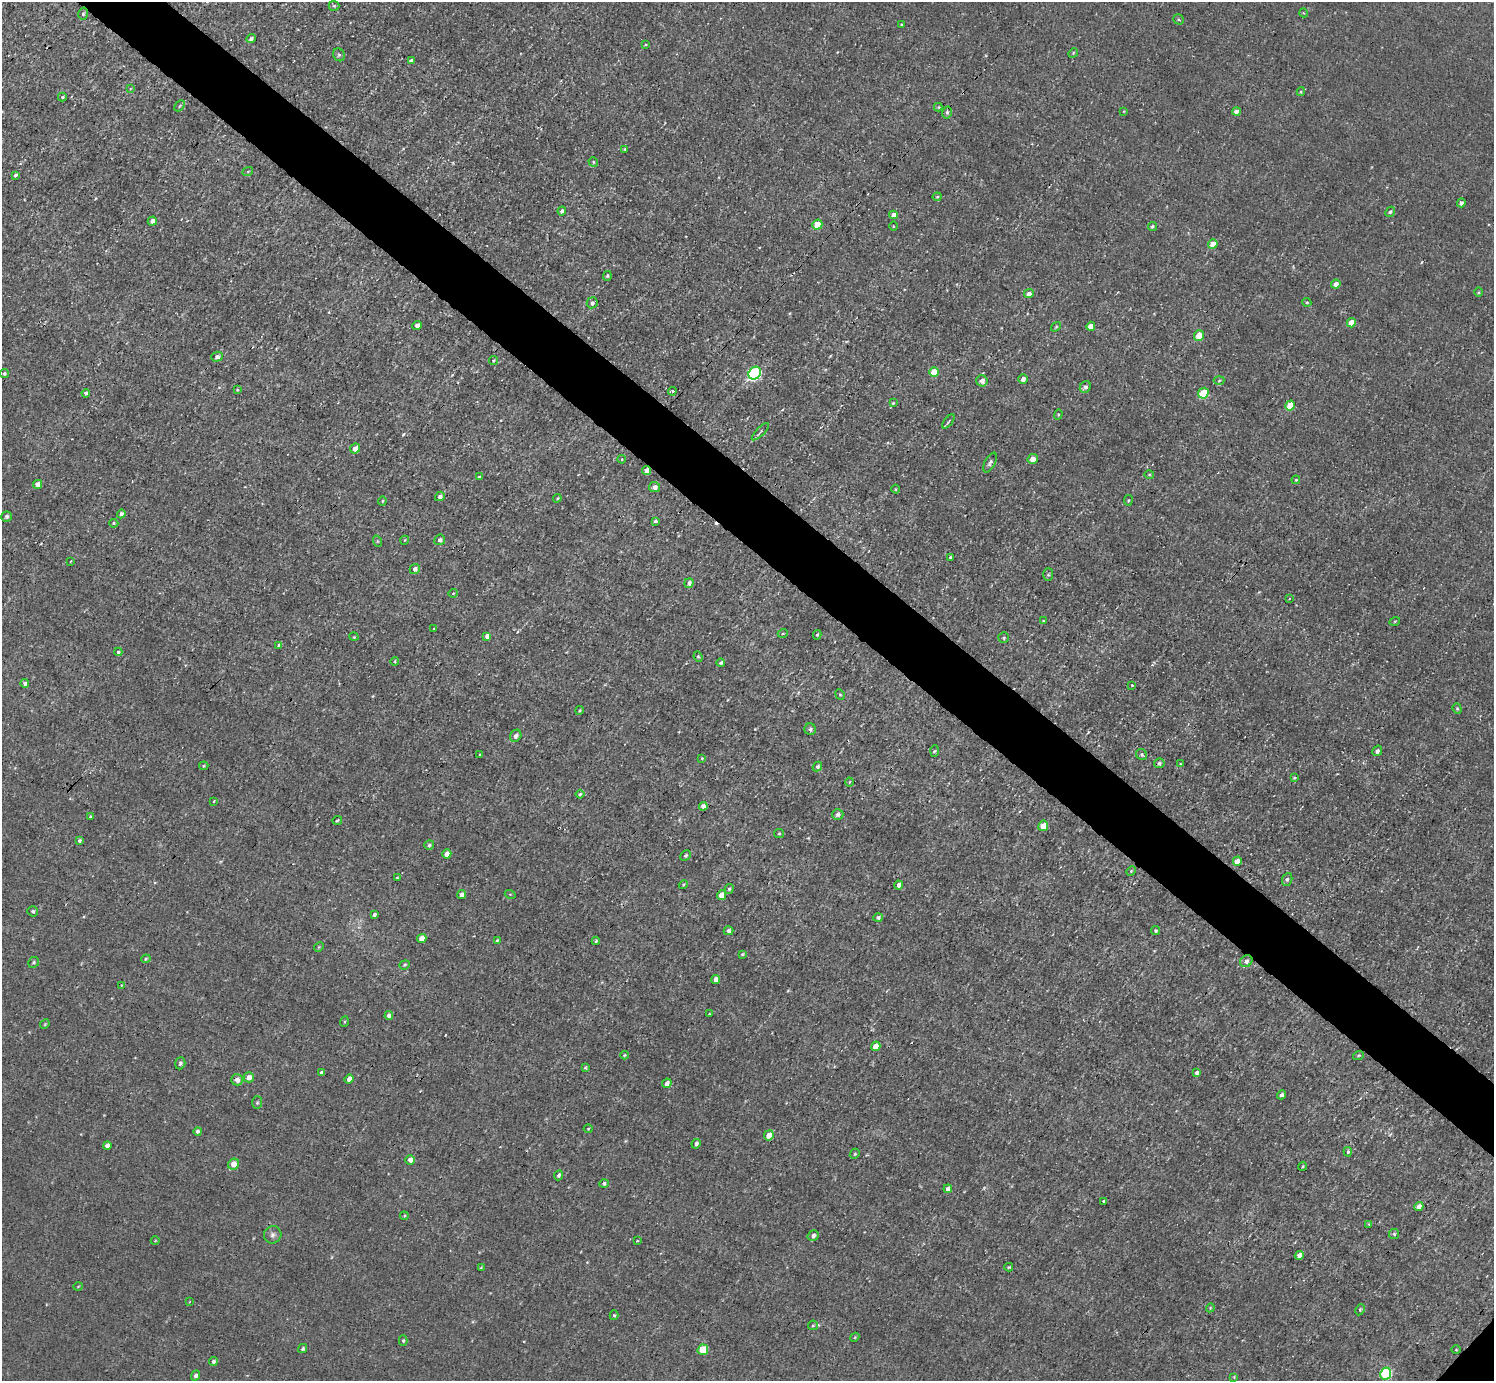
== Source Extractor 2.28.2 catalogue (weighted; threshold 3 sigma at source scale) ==
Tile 11 of 4 x 4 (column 3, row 3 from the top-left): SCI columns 2984-4475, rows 1535-2913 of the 5968 x 5970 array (HDU 1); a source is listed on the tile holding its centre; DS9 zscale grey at full resolution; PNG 1496 x 1383 px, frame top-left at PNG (2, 2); each listed source drawn as its Kron ellipse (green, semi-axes under 4 px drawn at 4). Shown black and unused: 5% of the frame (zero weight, under 3 of 4 exposures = <1% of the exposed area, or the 3 px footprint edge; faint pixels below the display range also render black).
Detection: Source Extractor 2.28.2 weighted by HDU 2 'WHT'; one run over the whole footprint, this tile lists its part. Background 0.00451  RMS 0.0066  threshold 0.0299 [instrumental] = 3 sigma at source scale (4.5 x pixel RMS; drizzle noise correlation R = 1.50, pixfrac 1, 0.05/0.05 arcsec/px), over >= 5 px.
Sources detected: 218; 2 cosmic-ray / hot-pixel residue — neither listed nor drawn; the other 216 listed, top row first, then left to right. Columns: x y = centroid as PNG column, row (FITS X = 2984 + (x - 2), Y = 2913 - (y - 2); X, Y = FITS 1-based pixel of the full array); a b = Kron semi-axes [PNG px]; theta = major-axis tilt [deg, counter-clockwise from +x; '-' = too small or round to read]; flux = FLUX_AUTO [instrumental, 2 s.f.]
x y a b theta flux
334 6 5 5 - 1.1
1304 13 4 3 - 0.45
83 14 6 5 - 1.3
1178 19 5 5 - 1.1
901 24 3 3 - 0.7
251 39 5 4 - 1.6
646 44 4 3 - 0.62
1073 53 5 4 - 0.73
339 55 6 5 - 1.4
411 60 4 3 - 1.6
130 89 4 2 - 0.48
1301 91 4 4 - 0.77
62 97 4 3 - 1
180 106 6 4 46 0.91
938 107 4 4 - 0.69
1124 111 3 3 - 0.49
1236 112 4 4 - 4
947 113 6 4 77 1.6
625 149 3 3 - 0.67
593 162 5 4 - 0.95
248 171 5 3 - 0.72
15 175 4 3 - 1.3
937 197 4 4 - 0.76
1461 203 4 4 - 1.8
562 211 4 4 - 1.8
1390 212 5 4 - 1.3
893 215 4 4 - 3.9
152 221 4 4 - 3
817 225 5 5 - 15
893 226 4 3 - 0.63
1152 226 4 4 - 1.3
1213 244 5 4 - 7.5
607 276 5 4 - 0.89
1336 284 5 4 - 3.6
1479 292 5 3 - 0.67
1029 294 5 4 - 2.7
1307 302 4 4 - 0.95
592 303 5 5 - 2.3
1351 323 5 4 - 7.9
417 326 5 4 - 3.7
1091 326 5 4 - 6.6
1056 327 5 3 - 0.66
1199 335 5 5 - 9.4
217 357 6 5 - 2.2
493 361 4 3 - 0.78
934 372 5 5 - 14
755 373 7 6 - 110
4 374 4 4 - 1.1
1023 379 5 4 - 2.8
982 381 6 5 - 3.5
1219 381 5 3 - 0.78
1085 387 6 5 - 2.1
237 390 4 4 - 0.65
672 391 4 2 - 1.1
86 393 4 4 - 2
1203 393 5 5 - 21
893 403 4 3 - 0.76
1290 406 5 5 - 15
1058 414 5 4 - 0.94
948 422 8 3 50 0.98
760 432 11 3 45 1.5
355 449 5 4 - 6.3
622 459 4 3 - 0.6
1033 459 5 5 - 6
990 463 11 5 64 2
647 470 5 4 - 6.9
1149 475 5 3 - 0.79
479 477 3 3 - 0.97
1296 480 4 4 - 0.75
38 484 4 4 - 4.7
654 487 5 5 - 3.6
896 489 4 3 - 0.59
440 496 5 4 - 2.3
557 498 4 4 - 0.86
1128 500 5 3 - 0.69
382 501 4 4 - 0.82
121 514 4 4 - 2.2
7 516 5 5 - 1.6
655 521 4 3 - 1.3
114 523 5 4 - 0.9
405 540 4 3 - 0.52
440 540 5 5 - 2.1
377 541 6 3 -71 0.78
950 557 3 3 - 1.1
70 561 3 2 - 0.52
415 569 5 5 - 2.6
1048 575 6 5 - 1.1
689 583 5 4 - 2.7
453 593 5 4 - 0.74
1289 599 4 3 - 0.72
1043 621 4 3 - 0.62
1395 621 5 3 - 0.69
434 629 3 2 - 0.7
783 633 5 3 - 0.68
817 635 5 4 - 1.2
487 636 4 4 - 3.5
354 637 5 3 - 0.64
1004 638 5 5 - 1.2
279 645 4 3 - 2.2
118 652 4 3 - 1.1
698 657 5 4 - 0.9
395 662 4 3 - 0.82
721 663 4 4 - 1.4
25 683 4 4 - 1.8
1132 685 3 2 - 0.9
840 694 5 4 - 0.93
1457 709 5 4 - 0.93
580 710 4 3 - 0.66
810 729 6 5 - 1.8
516 736 6 5 - 2.9
934 751 6 4 86 0.85
1377 751 5 4 - 2
480 755 3 3 - 0.65
1142 755 6 5 - 1.2
702 758 4 3 - 0.58
1159 763 5 5 - 1.6
1180 764 4 4 - 0.6
204 766 4 3 - 0.81
817 767 5 4 - 1.4
1295 778 3 3 - 0.83
849 782 4 3 - 0.61
580 794 4 4 - 0.88
214 801 4 2 - 0.52
703 806 4 4 - 4
838 814 6 5 - 2.8
90 817 4 2 - 0.75
337 820 5 3 - 0.76
1043 826 5 5 - 8.2
779 833 5 4 - 0.88
79 841 4 3 - 1.6
429 845 5 4 - 1.6
447 854 5 4 - 5.3
685 856 6 4 44 1.1
1237 861 5 4 - 5.8
1131 871 5 4 - 0.8
397 878 3 2 - 0.72
1287 879 6 5 - 1.3
683 885 5 3 - 0.71
899 885 4 4 - 2.8
729 889 5 4 - 1.3
510 894 5 3 - 0.64
462 895 4 4 - 3.9
721 895 5 4 - 8.1
33 911 5 5 - 1.3
374 915 4 3 - 1.7
878 918 5 4 - 1.9
728 931 5 4 - 2.6
1156 931 4 4 - 1.1
422 938 5 4 - 6.2
497 940 3 2 - 0.71
596 941 4 4 - 0.91
319 947 5 4 - 0.76
742 954 3 3 - 0.89
146 959 5 4 - 0.97
1246 961 6 5 - 2.5
34 962 6 5 - 1.1
405 965 5 4 - 1
716 980 4 4 - 5
122 985 4 3 - 0.52
709 1014 4 3 - 0.56
389 1015 4 4 - 2.9
344 1022 5 3 - 0.68
45 1024 5 4 - 0.69
876 1046 5 4 - 6.9
624 1055 4 3 - 0.78
1358 1055 5 3 - 0.73
180 1063 6 5 - 1.7
585 1068 4 3 - 0.86
321 1073 3 3 - 1.7
1197 1073 4 4 - 2.8
249 1077 5 5 - 4.6
349 1079 5 4 - 3.7
237 1080 6 5 - 3.7
667 1083 5 4 - 3.2
1281 1095 4 4 - 1.8
257 1103 6 5 - 1.2
588 1129 4 4 - 0.7
198 1131 4 4 - 2.1
769 1135 5 4 - 7
696 1144 5 4 - 2.1
107 1146 4 4 - 3.8
1348 1152 4 4 - 0.97
855 1154 5 4 - 0.89
410 1160 5 4 - 3.8
234 1164 6 5 - 7.1
1303 1166 4 3 - 0.72
559 1175 5 4 - 1.9
604 1183 4 4 - 1.6
948 1189 4 4 - 3.3
1104 1201 3 3 - 1.3
1419 1207 5 4 - 4.8
404 1216 4 3 - 0.7
1369 1224 4 3 - 0.72
1394 1234 5 5 - 1
273 1235 9 8 - 2.8
813 1236 6 5 - 2.6
155 1241 4 3 - 0.53
637 1241 4 2 - 0.48
1299 1255 5 4 - 4.4
1009 1267 4 3 - 0.89
481 1268 3 2 - 0.62
78 1286 5 3 - 0.54
189 1302 3 2 - 0.54
1210 1308 4 3 - 0.6
1360 1310 6 4 63 1
614 1315 5 4 - 0.99
813 1325 5 4 - 0.92
855 1337 5 3 - 0.67
403 1341 5 4 - 0.95
303 1349 5 4 - 1.3
703 1350 5 5 - 19
1456 1350 4 3 - 0.57
213 1361 4 4 - 1.6
1386 1374 6 5 - 69
196 1376 5 4 - 2.6
1234 1377 4 4 - 0.57
Overlapping masked pixels (flux is a lower limit): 3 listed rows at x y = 647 470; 1246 961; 237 1080